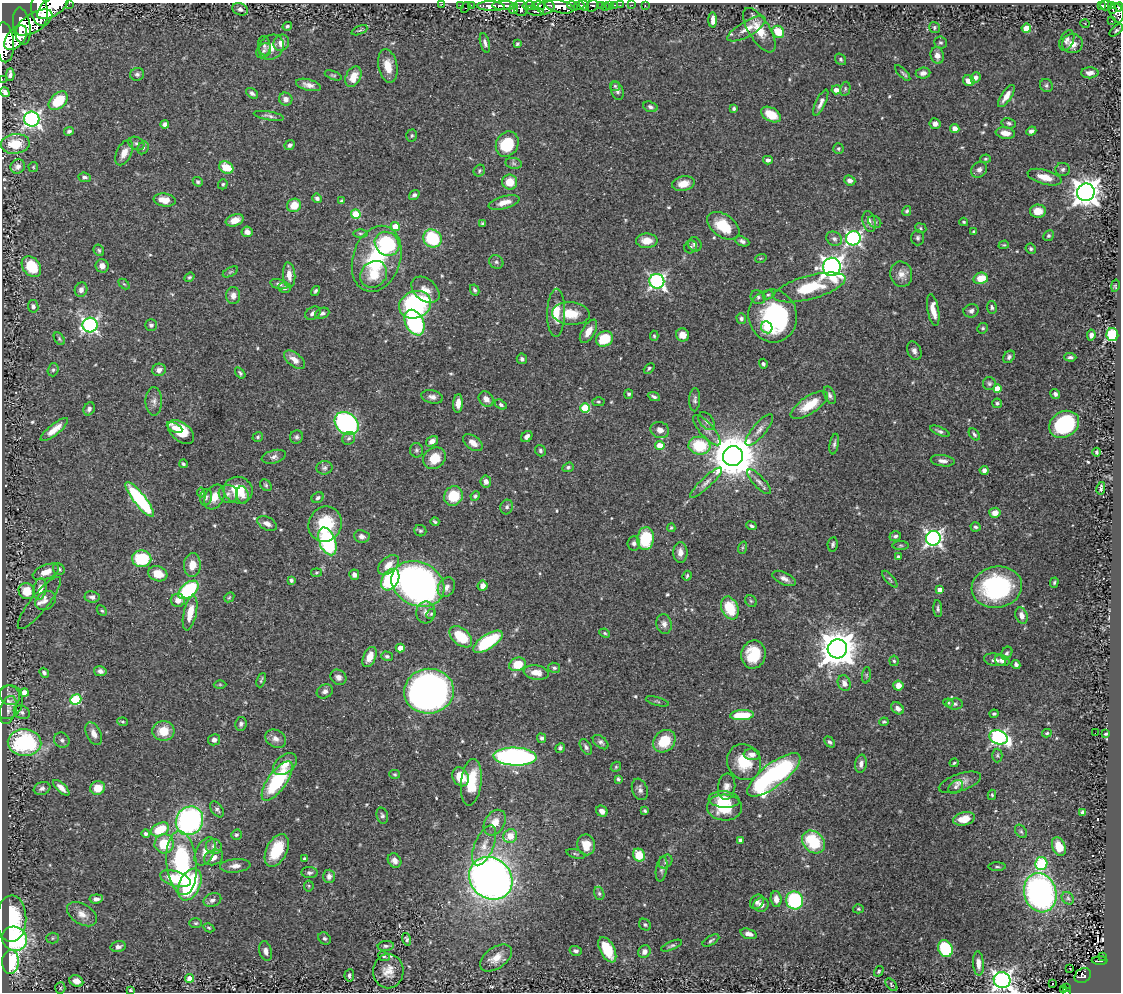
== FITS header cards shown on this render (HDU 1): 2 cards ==
NAXIS1  =                 1119
NAXIS2  =                  990

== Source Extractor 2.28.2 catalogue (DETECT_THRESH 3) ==
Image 1119 x 990 px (HDU 1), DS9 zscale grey, 1 PNG px = 1 image px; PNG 1123 x 994 px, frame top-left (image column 1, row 990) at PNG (2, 3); each listed source drawn as its Kron ellipse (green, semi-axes under 4 px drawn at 4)
Background 0.663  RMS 0.019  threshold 0.0556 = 3 sigma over >= 5 px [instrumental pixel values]
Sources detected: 566; of the 566, the 500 brightest by FLUX_AUTO listed and drawn (66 fainter detections omitted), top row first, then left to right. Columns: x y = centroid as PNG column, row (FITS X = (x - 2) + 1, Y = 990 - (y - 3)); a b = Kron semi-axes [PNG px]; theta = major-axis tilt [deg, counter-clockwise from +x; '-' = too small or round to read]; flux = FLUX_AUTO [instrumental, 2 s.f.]
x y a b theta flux
69 3 2 2 - 40
442 4 2 2 - 12
461 5 3 3 - 43
471 5 3 2 - 27
584 5 6 4 -54 630
601 5 3 3 - 100
610 5 3 3 - 52
614 5 3 2 - 20
620 5 2 2 - 8.8
632 5 2 2 - 6.7
1102 5 3 3 - 46
1106 5 6 5 - 200
491 6 14 5 -2 1500
504 6 12 4 -1 1100
529 6 6 4 10 520
538 6 6 4 -4 470
573 6 6 3 -40 400
579 6 6 4 14 640
592 6 6 5 - 260
645 6 3 2 - 13
1112 6 4 3 - 150
53 7 18 9 33 3700
466 7 5 3 - 73
546 7 8 7 - 990
560 7 15 6 -11 2100
605 7 3 2 - 9.4
1119 7 4 2 - 200
513 8 5 3 - 220
521 8 8 7 - 680
240 9 8 6 -23 4
1113 10 4 2 - 70
39 11 15 8 -81 3400
535 11 9 4 -12 290
1117 13 10 6 -69 430
713 20 7 4 -89 7.5
1112 21 3 2 - 15
34 22 20 9 31 3200
1085 24 4 4 - 1.6
22 26 19 8 -81 3500
287 26 5 4 - 2.1
934 27 6 5 - 2.4
1026 28 4 4 - 30
747 29 22 7 30 15
359 30 8 3 23 2.1
759 30 25 10 -58 25
1116 30 8 4 39 2.3
778 32 6 5 - 34
16 38 14 8 49 2200
1067 40 11 6 65 5.3
5 42 20 9 -86 3200
281 43 8 7 - 9.2
485 43 10 4 -75 4
940 43 6 6 - 2.5
517 44 4 3 - 1.9
1072 44 10 9 - 12
264 46 10 6 -82 4.2
271 47 13 11 44 15
264 51 8 6 45 4
937 55 8 6 -77 7.6
841 59 6 5 - 2.2
388 66 17 9 -79 18
903 73 10 4 -46 2.4
923 73 7 5 8 5.2
1090 73 9 5 0 8
10 74 6 3 87 3.6
137 74 7 6 - 3.4
333 75 9 4 -21 2.1
353 77 11 7 63 17
976 77 5 5 - 4.5
2 79 2 2 - 8.7
969 81 6 5 - 11
308 85 13 5 -14 7.8
1046 85 7 6 - 3
615 86 5 5 - 1.9
845 89 7 5 79 2.2
836 90 5 4 - 8.8
617 91 9 6 -71 4.2
5 92 5 4 - 3.6
252 93 7 4 -35 3.4
1006 96 13 5 57 11
286 99 7 6 - 7.8
58 101 11 7 43 43
821 103 14 5 65 6.5
650 107 7 5 -19 3.4
734 108 4 4 - 2.4
771 115 11 6 -29 24
269 116 15 4 -10 4.2
32 119 7 7 - 430
1009 123 7 5 -13 3
165 124 4 4 - 4.8
935 124 5 5 - 6.3
955 128 4 4 - 7.8
69 131 5 4 - 2.9
1031 131 5 4 - 3.7
1005 133 10 5 -8 12
412 136 6 5 - 2.3
136 143 8 6 -29 3.6
15 144 14 10 8 33
507 144 13 11 61 59
290 145 5 4 - 3.7
143 148 7 5 62 2.7
838 149 5 5 - 2.4
124 153 13 7 63 12
985 159 5 4 - 1.8
768 160 5 4 - 3.9
513 163 8 5 -8 3.1
18 166 7 6 - 7.4
33 167 5 4 - 1.7
226 167 7 5 -27 27
1063 169 7 6 - 3.2
979 170 8 7 - 5.5
479 171 6 5 - 2.3
84 177 6 4 -6 3.3
1045 177 17 7 -16 17
850 180 6 5 - 5.6
198 182 5 4 - 2
510 182 7 7 - 22
223 184 5 4 - 2
683 184 11 7 12 14
1086 192 9 8 - 1500
414 195 6 4 38 3
317 198 5 4 - 4.2
165 200 11 6 -7 15
342 201 4 3 - 2.8
504 202 16 6 15 12
294 205 7 6 - 23
907 211 5 4 - 2.4
1038 211 8 6 2 17
356 214 5 4 - 47
235 220 9 5 19 12
869 222 11 6 -76 7.1
875 222 7 5 -33 2.4
964 222 4 3 - 1.6
482 223 4 3 - 1.8
723 226 18 11 -35 40
395 227 4 4 - 19
921 228 6 5 - 1.9
973 231 4 4 - 1.9
247 232 5 5 - 6.6
360 233 7 3 0 1.8
1048 236 5 5 - 2.2
432 238 9 8 - 77
853 238 7 7 - 320
918 238 7 6 - 2.9
834 239 8 7 - 4.3
647 241 11 7 1 15
742 241 7 4 -24 3.8
387 244 13 11 -39 93
695 244 7 6 - 5.1
1004 245 5 4 - 1.5
691 247 6 6 - 2.4
1031 249 5 5 - 2.4
99 250 6 5 - 2.1
761 258 6 3 18 1.6
377 259 34 23 72 100
496 262 7 6 - 3.2
102 266 7 6 - 7.9
31 267 11 8 -52 47
832 267 9 8 - 900
230 272 8 4 27 1.9
374 274 14 12 46 26
901 274 12 11 - 11
289 275 12 6 -84 10
189 277 5 3 - 1.8
981 278 7 5 12 21
657 281 7 7 - 330
124 284 6 4 -43 1.5
279 284 9 5 -15 3.5
1115 286 6 4 78 2.3
809 287 37 11 15 60
285 288 6 5 - 3.8
81 290 7 6 - 6.8
425 290 16 10 -39 13
475 290 6 4 -62 3.1
315 291 5 4 - 2.5
768 295 5 4 - 1.9
233 296 8 7 - 7.4
758 297 8 6 -29 3.3
415 305 16 13 23 220
33 306 6 5 - 3
992 307 6 5 - 2.6
933 310 16 5 -80 15
971 311 7 6 - 4
313 313 8 6 31 4.9
322 313 7 5 21 3.4
556 313 24 9 89 23
571 314 19 11 -5 26
773 316 26 24 -76 160
741 319 5 4 - 3.1
414 323 13 9 -64 150
90 325 7 7 - 340
151 325 6 6 - 3.5
767 327 6 5 - 15
983 328 5 5 - 1.9
588 331 13 6 59 13
683 335 7 6 - 9.9
1091 335 5 4 - 4.8
1112 335 6 6 - 83
654 336 5 4 - 1.7
59 339 7 4 -54 2
605 339 9 7 31 42
914 351 10 6 -67 5.8
1009 357 7 5 50 3.5
1070 357 6 4 -2 2.9
522 359 5 5 - 3
294 360 12 6 -38 9.9
763 364 5 4 - 2.6
649 368 6 4 44 1.9
53 370 7 5 73 2.5
159 370 7 6 - 6.6
240 373 6 4 -53 2.5
989 384 6 6 - 2.7
997 389 4 4 - 21
629 394 5 4 - 2.5
1055 394 5 4 - 3.7
830 395 9 5 -66 3.7
432 397 11 6 -12 6.2
654 397 6 3 -24 3.3
486 399 8 6 -44 8.3
695 400 12 5 87 3.8
154 401 14 8 90 6.8
598 402 6 4 -2 1.7
458 403 9 5 86 9.2
997 403 5 4 - 2.7
501 405 6 4 -34 2.7
809 405 21 8 33 31
585 408 5 5 - 63
89 409 7 5 63 4
707 421 10 6 -49 5.2
347 423 13 10 -39 250
1064 424 16 12 32 130
174 427 8 4 -26 5.1
54 430 17 5 39 14
660 430 9 8 - 7.4
707 430 19 6 -48 8.9
759 430 20 6 50 8.1
940 431 10 4 -24 3.5
181 432 15 9 -39 32
974 434 7 4 -51 2.9
258 437 5 4 - 2.1
296 437 7 6 - 3.2
527 437 6 5 - 5.1
349 438 7 6 - 3.5
432 441 6 4 34 6.4
473 443 11 6 -38 10
834 444 10 4 80 3.3
660 445 5 4 - 20
699 446 11 9 -7 63
416 450 7 6 - 2.9
540 451 6 5 - 2.7
1096 452 4 3 - 2
733 456 10 10 - 5400
274 457 12 6 15 5.3
434 458 12 10 38 27
943 461 12 5 -7 6.3
183 464 4 3 - 2.1
568 467 5 4 - 2.4
324 468 8 6 7 3.7
984 470 4 4 - 5.8
486 481 6 5 - 6.3
759 482 16 5 -47 6
706 483 21 5 43 7.2
266 485 6 5 - 2.2
1101 488 6 3 79 2.8
238 490 15 13 -18 34
201 493 5 4 - 1.8
228 494 9 9 - 7.2
243 495 9 6 -79 5.7
453 496 10 9 - 40
475 496 5 4 - 2.3
206 497 8 6 75 3.6
214 497 13 9 61 16
318 498 6 5 - 2.9
140 499 21 6 -52 140
507 507 7 6 - 3.7
995 513 6 5 - 9.9
435 522 4 3 - 1.8
267 524 10 6 -28 8.6
325 524 18 16 67 53
752 526 5 3 - 2.3
976 527 5 4 - 3
671 528 4 4 - 1.6
420 531 6 5 - 2.3
362 536 8 6 -7 5.6
895 536 6 5 - 3
933 538 7 7 - 430
646 539 11 8 83 61
327 541 14 8 -69 150
634 543 7 6 - 4
833 544 7 5 81 2.7
901 545 8 4 0 1.8
742 548 6 4 72 1.6
680 552 10 7 90 9.5
898 557 4 4 - 2.8
142 559 9 8 - 58
192 565 12 8 86 15
388 565 12 8 42 13
59 569 6 5 - 3.5
46 572 14 7 20 12
316 573 5 3 - 1.6
158 574 9 7 -18 17
354 575 5 5 - 5.5
687 576 5 3 - 2
784 578 12 6 -25 6.9
890 579 10 4 -49 2.7
291 580 4 4 - 2.7
390 580 12 8 59 100
1054 583 5 4 - 2.1
418 584 27 21 -26 550
483 586 5 5 - 8.1
446 587 10 8 59 7.2
997 587 25 20 10 160
40 589 10 6 80 11
188 590 12 7 40 110
940 590 4 4 - 11
27 591 8 7 - 26
92 597 7 6 - 3.9
229 597 6 4 44 1.6
45 600 11 8 35 6.7
178 600 7 6 - 8.6
751 601 6 5 - 2.2
39 603 32 8 51 12
730 608 12 8 -67 42
938 609 8 4 -85 3.1
102 611 6 4 -47 1.8
426 612 11 9 86 8.5
190 613 18 6 77 21
431 614 5 4 - 1.7
1022 616 8 6 -71 9
664 624 10 7 -80 6.3
605 633 5 4 - 1.8
461 637 13 8 -41 47
488 642 17 7 33 98
400 648 4 4 - 15
837 649 10 9 - 3100
1007 653 7 5 58 2.6
753 654 14 12 77 43
387 656 6 4 -16 2.9
369 657 11 6 66 15
995 660 11 6 -10 5.9
1002 660 7 5 -17 5.7
894 661 5 4 - 2
517 664 8 6 20 29
1016 664 5 4 - 3.3
554 668 6 5 - 2.4
100 671 6 5 - 4.3
44 673 5 4 - 3.4
536 673 12 7 -11 13
866 675 8 4 82 2.1
338 677 8 7 - 5.3
261 680 7 3 68 2.3
844 683 8 6 -69 7.4
220 684 6 4 -1 1.6
898 685 5 5 - 10
325 691 8 6 30 5.1
429 691 25 22 8 680
24 693 4 4 - 11
10 695 10 9 - 7.1
76 699 5 5 - 99
657 701 12 3 -15 1.9
8 702 17 14 70 12
948 703 5 4 - 1.7
955 704 8 5 1 3.2
898 708 7 5 -41 7.3
8 710 14 8 75 7
22 712 8 6 -25 3.5
994 714 4 3 - 2.3
742 715 12 5 3 49
123 722 5 3 - 1.5
884 722 4 3 - 1.9
241 724 7 6 - 3.8
163 731 11 10 - 25
1047 733 5 3 - 2.1
1095 733 4 2 - 72
94 734 12 7 -63 8.8
1106 734 4 3 - 2.2
998 737 9 7 -20 290
542 738 5 4 - 3
276 739 11 8 -30 7.4
62 740 8 7 - 4.2
214 740 6 5 - 5.1
664 741 12 10 43 39
601 742 9 5 -39 3.5
830 742 6 4 -48 2.7
25 743 17 13 -3 150
586 747 8 5 -59 3.5
560 748 5 4 - 2.9
752 754 8 5 -5 6.3
997 755 7 5 89 2.1
515 757 21 9 -2 340
744 762 18 16 -56 39
954 763 4 3 - 1.5
285 764 13 8 40 14
861 764 9 6 81 5.9
616 767 5 4 - 1.8
395 774 5 4 - 1.7
774 775 32 11 38 280
460 777 10 7 -59 27
618 779 4 3 - 2.3
277 781 23 9 54 100
471 782 23 10 83 40
960 782 22 8 19 11
727 787 13 8 83 8.4
956 787 8 6 38 2.8
42 788 8 6 18 4.9
61 788 10 4 -44 8.2
98 788 7 6 - 20
640 789 11 7 -70 5.5
992 795 5 3 - 1.7
724 799 15 8 -5 23
725 807 17 13 -2 39
217 809 9 5 -55 3.6
602 811 6 5 - 7.2
645 811 4 3 - 2
1083 812 4 4 - 4.6
382 816 8 5 -74 3.4
964 819 11 6 13 23
189 821 15 13 58 290
495 823 14 9 58 16
160 829 9 6 25 45
1021 831 7 5 -53 2.3
146 834 4 4 - 3.9
236 835 5 5 - 2.4
510 836 7 6 - 19
740 840 4 3 - 4.3
813 842 13 10 -44 64
164 844 9 9 - 40
484 845 21 9 67 15
586 845 10 9 - 19
214 846 8 7 - 5.2
1059 847 10 6 -68 25
277 850 17 10 64 47
205 851 15 9 63 11
576 854 9 3 -16 1.8
639 855 6 6 - 32
214 857 10 7 23 8.8
305 859 4 3 - 4.2
394 860 7 6 - 8
666 862 7 6 - 3.1
182 863 32 15 -85 140
1041 863 6 6 - 81
235 866 15 6 5 8.5
997 867 8 3 -1 2.1
662 869 12 5 80 4.3
309 873 8 5 -4 3.4
329 876 7 6 - 6.7
491 878 23 20 -41 1100
175 879 16 7 -17 36
190 885 17 10 65 110
309 886 5 5 - 1.6
599 893 7 5 -74 2.4
1040 893 20 16 -73 400
1068 898 7 5 -45 3.1
96 899 7 4 6 5.2
776 899 8 5 -84 8.9
212 900 9 6 23 5.6
795 900 9 8 - 110
757 902 8 6 48 4.5
761 905 7 7 - 8.9
858 909 5 4 - 1.7
82 914 16 10 -31 13
11 919 23 15 89 69
196 923 6 5 - 2.1
645 925 6 5 - 2.5
209 928 6 4 -29 1.6
749 934 8 5 -17 6.5
52 938 6 5 - 2
324 938 7 5 -41 3.1
14 939 13 11 -29 200
407 939 6 4 -72 2.6
711 940 9 4 31 2.6
386 946 8 5 5 2.8
672 946 11 4 23 2.9
118 947 8 5 13 4.3
945 949 9 7 -63 79
607 950 14 7 -62 41
266 951 10 6 -76 6
576 951 6 5 - 4
644 952 7 6 - 6.3
384 956 6 4 -23 2
1102 956 3 2 - 32
496 958 18 10 35 16
1100 961 8 4 -1 130
10 962 12 8 88 120
978 963 12 5 -86 9.3
1070 969 3 2 - 3.9
388 971 17 15 88 17
879 971 6 4 57 1.6
349 975 6 4 85 3.2
1083 976 8 7 - 140
190 978 4 4 - 19
1002 980 8 8 - 670
76 981 7 5 -25 10
1052 984 2 2 - 2.1
891 985 7 4 -48 1.8
1066 987 3 3 - 14
60 988 6 5 - 2.1
130 990 3 3 - 2.1
1064 990 3 3 - 18
1066 991 3 3 - 30
At the frame edge (FLAGS 8, measured only in part): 10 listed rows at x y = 69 3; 442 4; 53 7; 1119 7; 39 11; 5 42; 2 79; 1002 980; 130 990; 1066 991
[66 fainter detections neither listed nor drawn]